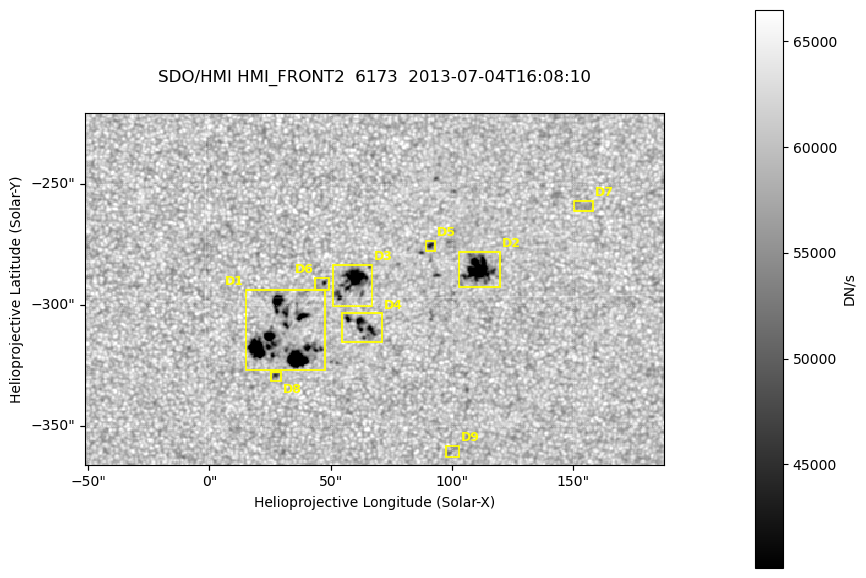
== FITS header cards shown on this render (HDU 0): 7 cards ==
TELESCOP= 'SDO/HMI '
INSTRUME= 'HMI_FRONT2'
WAVELNTH=               6173.0
DATE-OBS= '2013-07-04T16:08:10.80'
CTYPE1  = 'HPLN-TAN'
CTYPE2  = 'HPLT-TAN'
BUNIT   = 'DN/s    '

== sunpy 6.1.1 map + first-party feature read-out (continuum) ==
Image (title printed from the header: SDO/HMI HMI_FRONT2  6173  2013-07-04T16:08:10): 473 x 288 px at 0.504 arcsec/px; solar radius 944 arcsec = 1872 px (partial field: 1.2% of the solar disc is inside the frame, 100% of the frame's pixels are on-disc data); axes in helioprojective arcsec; data unit DN/s (BUNIT, on the colour bar)
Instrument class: CONTINUUM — white-light / continuum photospheric image (CONTENT/OBS_TYPE)
Dark features (sunspots / pores): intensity divided by the frame's on-disc median (partial field: no limb-darkening profile); reference = the frame's on-disc median (the 8%-of-disc-diameter window exceeds this field); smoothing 3 px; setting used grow <= 0.95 with closing radius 1 px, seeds <= 0.88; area >= 34 px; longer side >= 3 px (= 1.5 arcsec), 3 px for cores <= 0.7; partial field; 9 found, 9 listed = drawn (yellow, D1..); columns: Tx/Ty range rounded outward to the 2 arcsec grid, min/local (2 s.f., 1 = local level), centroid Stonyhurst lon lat
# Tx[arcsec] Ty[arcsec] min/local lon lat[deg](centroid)
D1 14..48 -328..-294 0.34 +2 -16
D2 102..120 -294..-278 0.43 +7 -14
D3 50..68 -302..-282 0.4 +4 -15
D4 54..72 -316..-302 0.64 +4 -16
D5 88..94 -278..-272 0.74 +6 -14
D6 42..50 -294..-288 0.76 +3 -15
D7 150..158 -262..-256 0.92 +10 -13
D8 24..30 -332..-326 0.78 +2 -17
D9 96..104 -364..-358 0.88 +6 -19